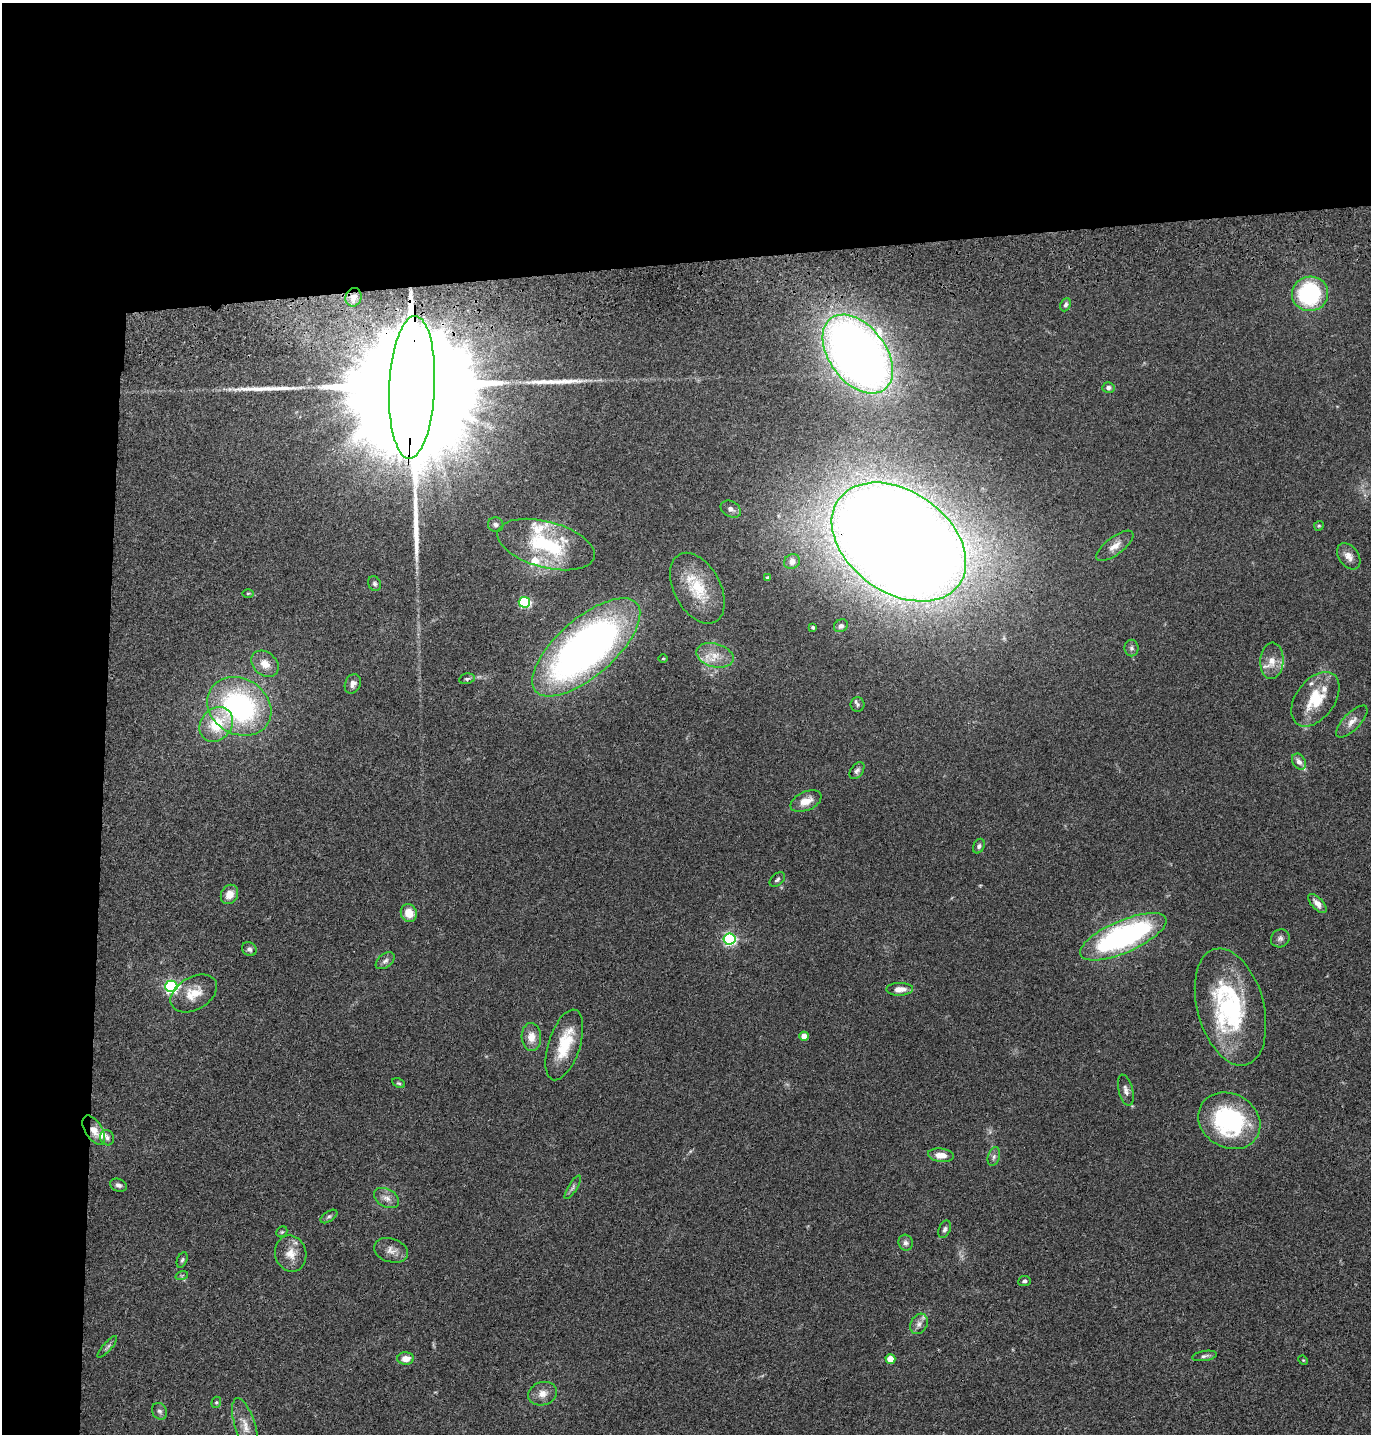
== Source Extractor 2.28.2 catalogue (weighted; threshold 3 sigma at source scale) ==
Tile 1 of 3 x 3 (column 1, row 1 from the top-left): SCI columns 121-1489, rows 2980-4411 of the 4347 x 4526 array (HDU 1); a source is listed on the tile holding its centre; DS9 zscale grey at full resolution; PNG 1373 x 1436 px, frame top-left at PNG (2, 3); each listed source drawn as its Kron ellipse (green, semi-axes under 4 px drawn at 4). Shown black and unused: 24% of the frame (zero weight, under 3 of 4 exposures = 6% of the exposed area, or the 3 px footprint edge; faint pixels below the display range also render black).
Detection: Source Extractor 2.28.2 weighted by HDU 2 'WHT'; one run over the whole footprint, this tile lists its part. Background 0.0846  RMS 0.0061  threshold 0.0273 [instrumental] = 3 sigma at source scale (4.5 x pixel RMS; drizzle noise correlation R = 1.50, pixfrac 1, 0.05/0.05 arcsec/px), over >= 5 px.
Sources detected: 95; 2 too faint to see at this stretch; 1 inside a brighter object's white glare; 2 long thin detections or spike segments (spike, bleed or trail) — neither listed nor drawn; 7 inside a brighter listed object's ellipse — not listed separately; the other 83 listed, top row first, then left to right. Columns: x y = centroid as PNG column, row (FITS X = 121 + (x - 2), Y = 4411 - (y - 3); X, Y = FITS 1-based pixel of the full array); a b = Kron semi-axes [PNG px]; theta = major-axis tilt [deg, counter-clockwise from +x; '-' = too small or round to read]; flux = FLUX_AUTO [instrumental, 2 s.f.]
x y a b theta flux
1310 294 18 17 - 66
353 297 9 8 - 4.2
1066 305 7 5 66 1.4
858 354 44 28 -53 620
412 387 71 23 87 67000
1108 388 6 5 - 1.9
731 509 11 7 -29 2.6
496 525 8 7 - 1.9
1319 526 5 4 - 0.73
899 542 74 50 -35 2200
546 544 50 23 -15 56
1115 546 22 8 37 5.9
1349 556 14 10 -54 4.4
792 562 8 7 - 3.4
767 578 4 3 - 1.5
375 584 7 6 - 1.5
697 588 38 23 -62 26
248 593 6 4 1 0.68
524 602 5 5 - 69
841 626 7 6 - 1.4
813 627 4 3 - 1.1
586 647 67 28 41 360
1131 648 8 7 - 1.7
715 655 19 11 -16 9.5
663 659 5 3 - 0.55
1272 661 18 11 86 7.8
265 664 15 11 -41 6.9
467 679 8 5 11 1.3
353 684 10 7 65 3.2
1315 699 31 19 53 23
858 705 7 7 - 1.6
239 706 33 27 -31 110
1352 722 20 8 46 5.1
216 724 19 15 51 22
1299 762 8 6 -58 3.2
857 771 9 6 53 1.9
806 801 16 9 25 7
979 846 8 5 65 1.4
777 879 9 5 42 1.4
229 894 10 8 60 6.2
1317 903 12 5 -47 3.8
409 913 9 8 - 8.4
1123 937 46 16 23 140
1280 938 10 8 38 2.4
729 939 6 5 - 110
249 949 7 6 - 1.9
385 961 11 6 38 2.2
171 986 6 6 - 130
900 989 13 6 2 5
194 993 25 16 30 12
1230 1007 60 33 -75 85
804 1036 4 4 - 7.6
531 1037 14 10 -87 7.1
564 1045 37 16 72 23
399 1083 7 4 -26 0.92
1126 1090 16 7 -75 3.1
1229 1121 32 27 -29 76
94 1130 16 8 -57 6.4
107 1138 8 7 - 1.9
941 1155 13 6 -7 6.7
994 1157 9 6 73 1.9
118 1185 9 6 -20 1.9
573 1187 13 4 59 1.8
386 1198 13 9 -29 3.9
329 1216 9 5 33 1.3
945 1229 9 5 68 1.6
282 1232 6 5 - 0.77
906 1243 8 7 - 2.1
391 1250 17 11 -18 5
291 1254 18 15 -76 8.6
182 1260 8 5 66 1.1
182 1275 6 4 19 0.86
1024 1281 6 5 - 1.3
919 1324 11 8 62 3.1
107 1347 14 4 49 1.6
1204 1356 12 5 8 1.7
406 1359 8 6 2 5.4
890 1359 5 4 - 12
1303 1360 5 4 - 0.61
543 1394 14 11 18 5.7
216 1402 6 4 68 0.86
160 1411 9 7 -56 2
245 1426 29 10 -73 8.6
Overlapping masked pixels (flux is a lower limit): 3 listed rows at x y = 412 387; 899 542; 94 1130